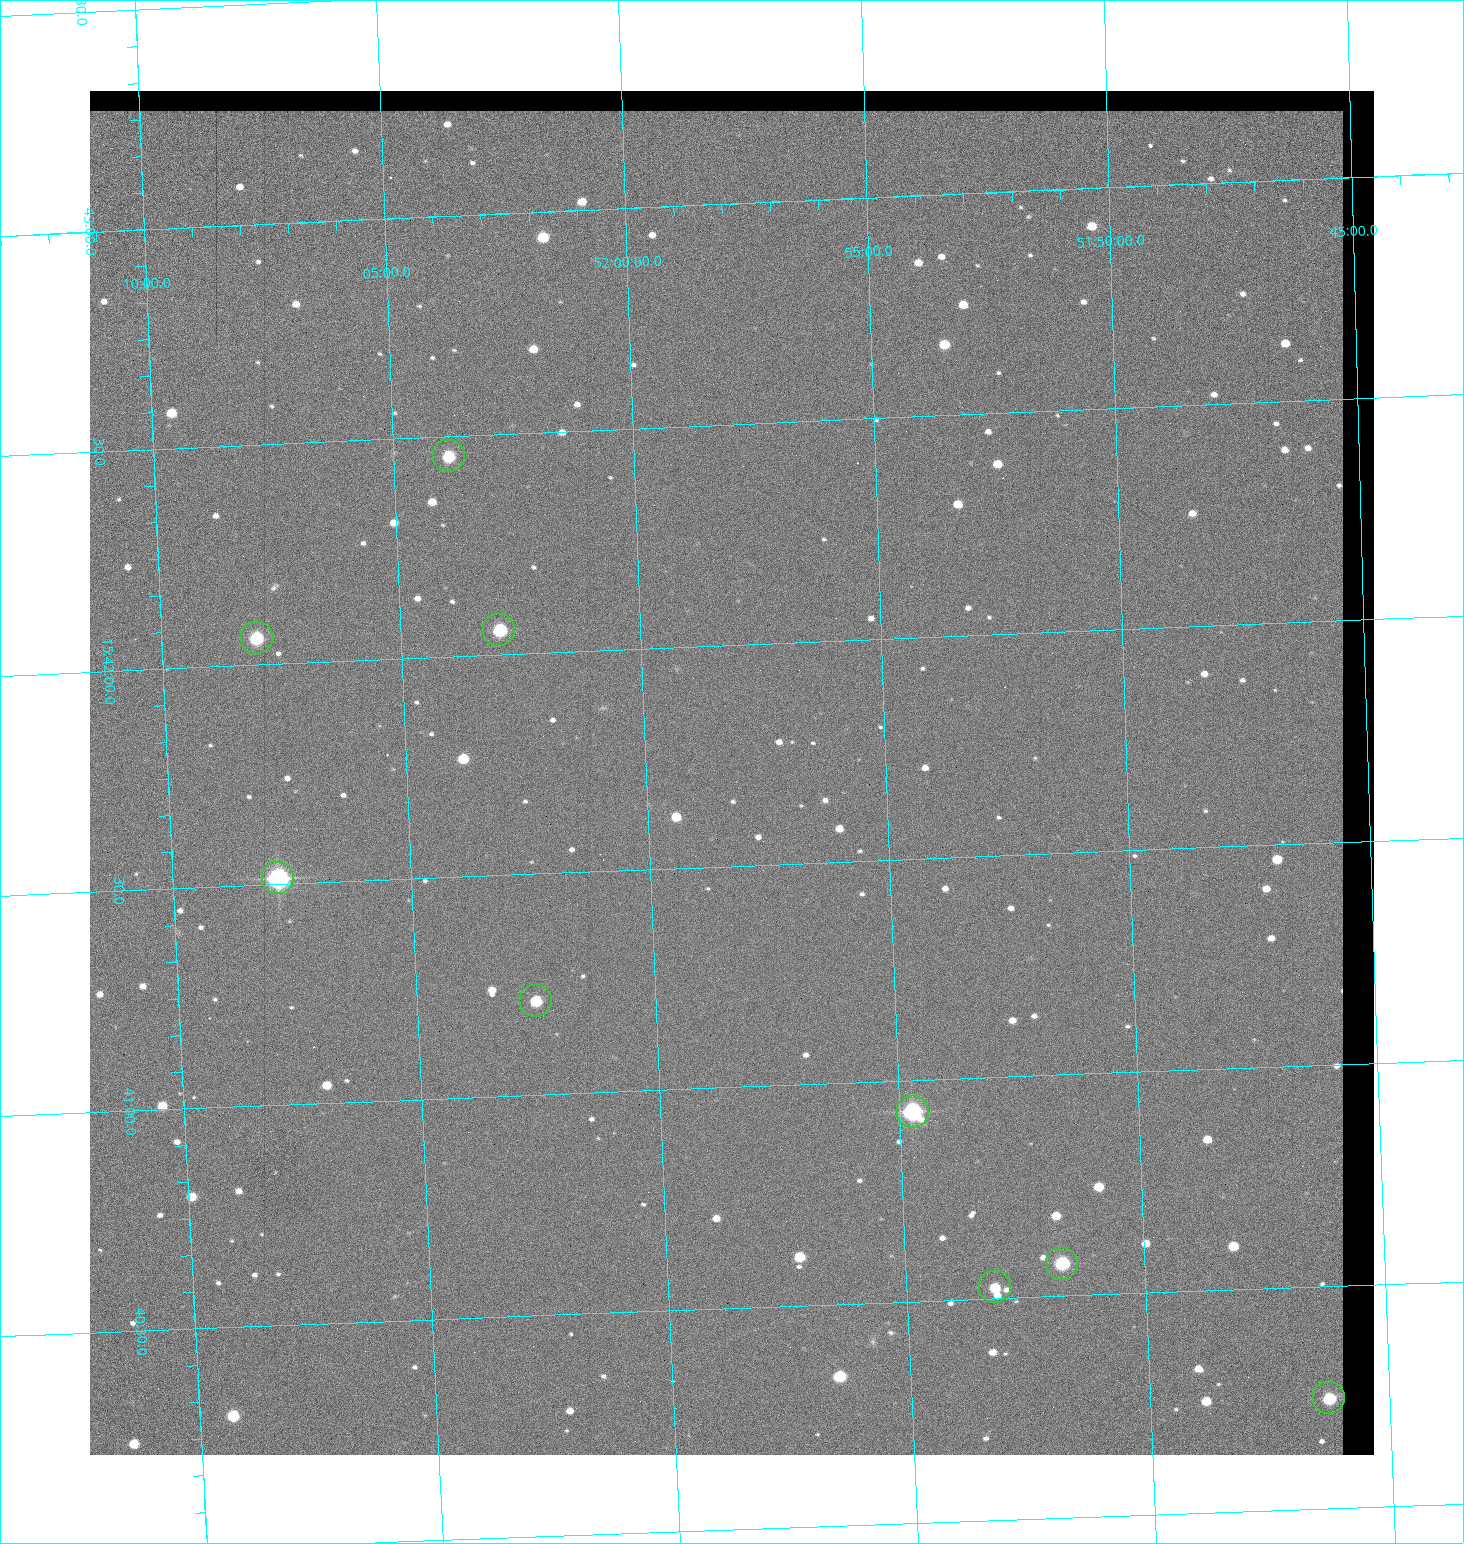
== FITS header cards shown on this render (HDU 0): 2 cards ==
NAXIS1  =                 1284 / length of data axis 1
NAXIS2  =                 1364 / length of data axis 2

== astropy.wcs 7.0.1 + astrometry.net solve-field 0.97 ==
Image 1284 x 1364 px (HDU 0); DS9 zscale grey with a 90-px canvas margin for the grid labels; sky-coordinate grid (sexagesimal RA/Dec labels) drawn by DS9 from the SOLVED WCS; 9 Tycho-2 reference stars matched to detected sources circled (green)
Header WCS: RA---TAN/DEC--TAN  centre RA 15:41:43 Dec +51:58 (235.43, +51.97 deg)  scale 1.26 arcsec/px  FOV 26.9' x 28.5'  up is +92 deg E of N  parity flipped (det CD > 0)
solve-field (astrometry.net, Tycho-2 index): VERIFIED the header's WCS against the Tycho-2 star catalogue (9 matches, 0 conflicts) and refined it, rather than solving blind
Solved WCS: RA---TAN-SIP/DEC--TAN-SIP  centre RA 15:41:43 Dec +51:58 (235.43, +51.97 deg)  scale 1.25 arcsec/px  FOV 26.8' x 28.5'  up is +92 deg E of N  parity flipped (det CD > 0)
The solver's refit moves the header's centre by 0.41 arcsec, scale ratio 0.9966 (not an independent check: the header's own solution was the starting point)
Tycho-2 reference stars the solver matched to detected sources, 9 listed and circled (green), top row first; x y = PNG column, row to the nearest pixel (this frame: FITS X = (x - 90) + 1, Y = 1364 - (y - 91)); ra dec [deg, ICRS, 3 dp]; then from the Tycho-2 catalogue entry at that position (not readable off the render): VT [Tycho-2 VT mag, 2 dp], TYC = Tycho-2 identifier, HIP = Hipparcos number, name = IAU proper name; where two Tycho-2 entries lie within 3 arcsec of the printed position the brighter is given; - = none
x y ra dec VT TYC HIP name
449 456 235.614 +52.064 11.61 3489-1132-1 - -
499 630 235.514 +52.049 11.19 3489-1407-1 - -
257 638 235.515 +52.133 11.12 3489-1380-1 - -
278 878 235.378 +52.130 9.31 3489-1322-1 76850 -
536 1001 235.303 +52.042 11.52 3489-958-1 - -
913 1112 235.232 +51.912 9.59 3489-824-1 - -
1062 1264 235.143 +51.862 10.97 3489-1016-1 - -
995 1287 235.131 +51.886 12.29 3489-908-1 - -
1329 1398 235.062 +51.771 11.53 3489-1453-1 - -